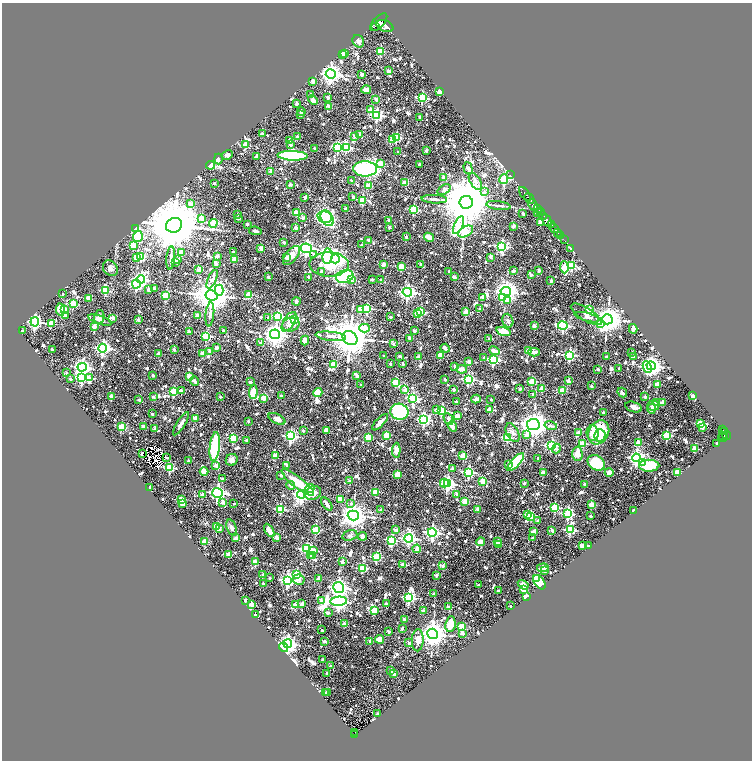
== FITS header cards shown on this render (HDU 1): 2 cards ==
NAXIS1  =                 1500
NAXIS2  =                 1516

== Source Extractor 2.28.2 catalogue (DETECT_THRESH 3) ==
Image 1500 x 1516 px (HDU 1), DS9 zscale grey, zoomed out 1/2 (1 PNG px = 2 x 2 image px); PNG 754 x 762 px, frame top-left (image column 1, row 1515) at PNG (2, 3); each listed source drawn as its Kron ellipse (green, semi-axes under 4 px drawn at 4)
Background 0.857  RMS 0.032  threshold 0.0945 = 3 sigma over >= 5 px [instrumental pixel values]
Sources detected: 1367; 132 cannot appear on this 1/2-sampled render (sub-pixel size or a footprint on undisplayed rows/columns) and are neither listed nor drawn; of the other 1235, the 500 brightest by FLUX_AUTO listed and drawn (735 fainter detections omitted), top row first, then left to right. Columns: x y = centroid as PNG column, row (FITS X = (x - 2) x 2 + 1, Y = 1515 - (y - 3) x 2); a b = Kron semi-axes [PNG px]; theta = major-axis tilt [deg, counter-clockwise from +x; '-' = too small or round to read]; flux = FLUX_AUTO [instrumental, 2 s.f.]
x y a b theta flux
379 22 11 5 46 5100
375 26 2 1 - 260
385 26 9 5 -24 5200
358 41 6 5 - 20
381 51 3 3 - 280
344 53 2 2 - 93
342 54 3 2 - 130
388 71 2 2 - 44
331 74 5 4 - 3600
362 74 2 2 - 62
313 82 3 2 - 75
366 89 5 3 - 46
440 91 3 2 - 150
311 95 2 2 - 20
328 97 2 2 - 20
422 98 3 3 - 560
376 99 2 2 - 37
313 100 5 4 - 25
297 103 2 2 - 37
329 106 4 3 - 28
371 110 3 3 - 110
301 112 4 2 - 22
301 114 2 2 - 49
377 115 4 4 - 820
420 118 2 2 - 52
262 134 2 2 - 31
360 134 2 2 - 18
297 136 2 2 - 38
355 136 2 2 - 83
396 138 3 3 - 350
392 140 3 2 - 97
290 141 2 2 - 60
246 145 3 2 - 170
291 145 3 2 - 18
338 147 4 3 - 550
346 147 4 3 - 360
314 148 2 2 - 22
426 151 2 2 - 39
398 152 2 2 - 24
227 155 6 4 29 19
292 156 15 4 -2 630
256 157 2 2 - 31
218 159 5 4 - 17
381 163 3 2 - 110
419 164 2 2 - 20
211 165 4 4 - 63
468 168 6 3 -74 45
365 169 12 7 -1 1000
271 172 2 2 - 34
510 175 2 1 - 39
444 177 3 3 - 28
504 179 5 3 - 400
351 181 2 2 - 20
475 181 9 5 -58 34
404 182 2 2 - 41
214 183 2 2 - 25
290 185 2 2 - 42
368 186 3 2 - 130
444 190 7 4 34 22
485 192 3 3 - 24
525 194 8 2 -54 1600
305 197 2 2 - 63
353 197 2 2 - 30
434 199 12 3 -4 23
529 199 5 2 - 1300
363 200 3 3 - 280
466 202 6 6 - 49000
191 204 3 2 - 47
498 205 12 3 -8 18
533 205 6 3 -64 820
537 208 3 2 - 510
345 209 2 2 - 23
413 209 3 3 - 380
297 212 3 2 - 130
537 212 4 2 - 170
540 212 4 2 - 400
237 214 2 2 - 26
523 214 3 2 - 21
542 216 5 3 - 1100
325 217 7 5 -14 500
201 218 3 3 - 120
239 218 2 2 - 20
303 218 2 2 - 50
327 218 8 6 -58 430
389 220 2 2 - 32
547 221 6 3 -61 2400
541 222 3 3 - 120
213 223 4 3 - 350
247 224 2 2 - 30
174 225 8 7 - 60000
459 225 9 4 65 380
551 225 2 2 - 480
513 226 2 2 - 47
389 227 2 2 - 18
296 228 2 2 - 57
554 228 5 2 - 1100
135 229 3 3 - 410
255 231 6 3 -10 18
466 232 8 5 30 330
558 233 2 2 - 290
560 235 3 2 - 210
138 236 6 5 - 100
406 237 2 2 - 25
429 237 5 4 - 57
369 240 2 2 - 30
564 240 3 1 - 73
284 242 2 2 - 48
361 245 2 2 - 23
133 246 3 3 - 200
501 246 4 3 - 710
261 248 2 2 - 120
306 248 6 5 - 1700
571 248 3 2 - 21
233 252 2 2 - 22
181 253 3 2 - 120
314 254 4 3 - 20
291 255 11 6 51 57
141 256 3 3 - 280
217 256 2 2 - 61
327 256 7 5 82 670
490 257 2 2 - 36
137 258 3 3 - 140
171 258 12 3 85 20
287 258 2 2 - 50
178 259 2 2 - 25
234 259 2 2 - 110
335 259 4 4 - 3200
176 262 2 2 - 48
216 264 2 2 - 42
329 264 19 12 -1 290
421 264 4 2 - 31
384 265 2 2 - 73
572 266 3 3 - 380
402 267 3 3 - 170
564 267 6 3 -86 210
110 268 8 6 -51 29
199 270 3 2 - 53
539 270 2 2 - 43
321 271 2 2 - 19
449 271 2 2 - 19
513 271 2 2 - 32
531 275 2 2 - 29
268 277 2 2 - 25
309 277 2 2 - 57
345 277 9 6 16 1000
454 277 3 3 - 24
141 279 4 4 - 1200
212 279 10 3 66 38
351 280 2 2 - 46
372 280 2 2 - 25
381 280 2 2 - 31
551 281 2 2 - 31
136 284 4 3 - 900
154 288 2 2 - 35
105 290 3 3 - 350
149 290 4 3 - 22
219 290 6 4 89 380
506 291 5 4 - 4900
407 292 5 4 - 1800
63 294 2 2 - 18
166 295 3 3 - 190
212 295 6 5 - 15000
249 295 3 3 - 180
483 297 4 3 - 27
88 298 3 2 - 97
502 298 3 3 - 120
296 301 4 2 - 24
508 301 4 3 - 96
73 304 3 3 - 310
367 308 3 3 - 330
360 309 3 3 - 81
480 309 2 2 - 35
589 309 2 2 - 100
61 310 6 4 -79 94
64 310 3 2 - 35
420 311 3 3 - 210
466 312 3 2 - 170
418 313 3 3 - 210
210 314 12 3 83 21
586 314 17 6 -32 35
197 315 2 2 - 60
65 316 3 3 - 39
278 316 3 3 - 420
99 317 7 5 79 20
268 317 2 2 - 23
390 317 2 2 - 25
587 317 12 4 -15 19
113 318 2 2 - 41
138 319 2 2 - 39
607 319 5 5 - 8500
100 320 12 4 -19 32
295 320 3 3 - 310
508 321 7 5 -72 20
35 322 4 4 - 1300
289 322 11 5 58 53
51 324 3 3 - 160
601 324 4 3 - 230
291 325 9 6 15 39
95 326 2 2 - 85
534 326 2 2 - 62
563 326 5 4 - 990
364 328 5 4 - 240
633 329 5 4 - 21
22 331 2 2 - 23
223 331 2 2 - 26
414 331 2 2 - 52
503 331 7 3 -17 140
189 332 2 2 - 37
275 334 5 5 - 5200
206 336 3 3 - 410
331 336 15 4 -6 40
350 338 8 6 -33 21000
410 338 3 2 - 24
489 339 2 2 - 26
305 341 5 4 - 68
261 343 2 2 - 36
393 344 2 2 - 23
103 348 4 4 - 1600
217 348 4 3 - 24
445 348 4 3 - 26
52 349 2 2 - 22
174 350 2 2 - 23
210 351 2 2 - 62
494 351 5 3 - 44
528 351 2 2 - 110
534 352 6 3 -2 26
632 352 2 2 - 24
202 353 4 2 - 60
159 354 2 2 - 51
440 355 2 2 - 110
569 355 3 3 - 680
383 356 2 2 - 18
400 356 2 2 - 34
419 357 2 2 - 68
484 357 3 2 - 30
606 357 2 2 - 24
633 357 2 2 - 35
493 359 3 3 - 660
468 362 2 2 - 85
403 363 2 2 - 27
333 364 3 2 - 150
390 364 2 2 - 25
455 366 3 2 - 27
651 366 4 4 - 3800
82 367 4 4 - 1900
647 367 6 4 -63 550
619 368 2 2 - 21
462 369 5 3 - 46
598 369 2 2 - 45
67 373 2 2 - 21
153 375 2 2 - 32
357 376 2 2 - 38
82 377 4 3 - 850
190 377 4 3 - 52
89 378 4 3 - 46
70 379 2 2 - 22
468 379 4 3 - 760
445 380 2 2 - 37
194 381 5 3 - 20
532 381 3 3 - 180
568 381 2 2 - 95
250 382 2 2 - 44
395 382 3 3 - 220
657 384 2 2 - 120
361 385 2 2 - 27
591 386 2 2 - 36
454 389 3 2 - 19
520 389 2 2 - 37
542 389 2 2 - 130
405 390 2 2 - 73
174 391 3 3 - 200
181 391 2 2 - 73
562 391 2 2 - 140
253 392 7 4 86 160
318 392 4 4 - 92
622 393 5 2 - 22
533 394 2 2 - 42
281 396 2 2 - 32
693 396 3 3 - 21
111 397 2 2 - 110
153 397 2 2 - 23
220 397 2 2 - 17
645 397 2 2 - 42
264 398 4 3 - 70
413 398 4 3 - 610
476 399 5 3 - 31
491 399 2 2 - 21
139 400 2 2 - 24
456 402 2 2 - 40
656 402 3 3 - 18
663 402 3 3 - 31
653 406 6 5 - 26
634 407 8 5 -16 31
652 409 5 4 - 25
436 410 2 2 - 32
441 410 3 3 - 340
489 410 2 2 - 93
399 412 9 8 - 620
603 412 2 2 - 27
152 414 2 2 - 18
457 416 2 2 - 110
195 418 3 2 - 110
277 419 9 4 -26 34
448 419 6 4 -64 18
424 420 4 4 - 800
248 421 2 2 - 23
380 422 10 3 46 40
181 424 13 3 58 27
533 424 6 5 - 6900
700 424 3 2 - 230
452 426 5 3 - 46
551 426 6 3 -14 21
121 427 3 3 - 280
143 427 2 2 - 44
702 427 3 2 - 87
155 429 3 2 - 22
722 429 4 2 - 200
326 430 3 2 - 74
303 431 2 2 - 27
578 432 3 2 - 58
599 432 12 9 60 490
724 432 3 2 - 230
513 433 10 6 -63 27
592 433 8 6 -86 86
386 435 3 2 - 170
526 435 3 3 - 58
600 435 6 5 - 110
667 435 3 3 - 390
727 435 4 2 - 530
291 436 4 4 - 970
722 436 3 2 - 190
368 437 3 3 - 210
723 437 5 3 - 510
233 438 3 3 - 210
507 438 4 3 - 350
246 440 2 2 - 24
639 442 3 2 - 120
717 443 3 2 - 33
583 444 3 3 - 170
551 446 3 3 - 760
215 447 14 5 83 610
695 448 3 2 - 130
556 449 5 3 - 24
396 450 7 4 87 50
142 454 2 2 - 71
577 454 7 5 -87 58
275 455 2 2 - 86
463 456 3 2 - 170
167 458 2 2 - 20
538 458 2 2 - 17
636 458 4 4 - 1600
232 460 6 5 - 32
189 461 2 2 - 39
516 462 11 4 47 390
596 463 9 7 -35 260
642 463 3 3 - 110
216 465 2 2 - 67
286 465 2 2 - 31
509 465 2 2 - 41
649 466 10 6 1 270
170 468 3 3 - 400
452 469 2 2 - 33
204 471 4 3 - 70
469 472 4 3 - 720
609 472 4 4 - 46
677 472 2 2 - 150
543 473 2 2 - 95
397 474 2 2 - 110
281 475 2 2 - 52
222 479 2 2 - 43
349 481 2 2 - 49
483 481 3 2 - 180
298 482 20 5 -38 150
444 483 4 4 - 150
524 483 2 2 - 33
448 484 4 3 - 1400
584 484 2 2 - 23
291 485 4 3 - 26
150 488 3 2 - 28
310 489 5 4 - 33
375 492 3 2 - 170
217 493 5 5 - 1600
313 493 8 6 23 82
301 494 4 4 - 1900
457 494 2 2 - 60
202 495 2 2 - 70
182 499 3 2 - 150
340 499 4 3 - 130
465 501 3 2 - 160
223 502 2 2 - 34
182 503 2 2 - 74
351 503 3 2 - 19
234 504 2 2 - 21
327 504 7 3 -54 28
591 504 2 2 - 120
555 507 3 3 - 390
280 509 3 3 - 370
478 509 2 2 - 83
381 510 2 2 - 47
634 510 2 2 - 43
528 514 4 3 - 190
568 514 4 4 - 670
353 515 5 5 - 6600
590 516 2 2 - 37
531 517 3 3 - 240
538 520 2 2 - 19
217 527 3 3 - 180
231 528 8 5 -71 22
219 529 3 2 - 59
269 530 7 3 -59 59
316 530 3 3 - 240
396 530 2 2 - 47
570 530 3 3 - 420
552 531 2 2 - 63
432 532 4 4 - 1400
534 532 3 2 - 79
350 535 7 5 17 18
362 536 4 4 - 19
277 537 2 2 - 77
236 538 3 2 - 90
409 538 4 4 - 1400
532 538 2 2 - 41
392 540 4 3 - 400
205 542 2 2 - 170
480 542 4 4 - 28
497 542 2 2 - 27
498 544 2 2 - 66
582 546 3 2 - 62
588 546 2 2 - 20
307 549 4 4 - 730
417 549 4 3 - 38
314 550 3 3 - 32
228 554 3 2 - 73
313 555 3 2 - 130
310 556 2 2 - 36
376 557 3 3 - 390
255 562 2 2 - 130
342 562 2 2 - 60
402 564 2 2 - 38
443 566 2 2 - 52
362 568 3 3 - 360
543 568 6 3 7 43
545 571 2 2 - 24
297 574 3 3 - 290
263 575 3 2 - 63
436 575 2 2 - 43
270 578 2 2 - 22
318 578 2 2 - 66
537 579 3 3 - 55
287 580 4 4 - 1200
299 580 6 5 - 49
539 582 8 5 -54 240
263 584 2 2 - 43
478 585 2 2 - 23
523 585 6 4 -35 35
339 588 5 5 - 2600
523 589 2 2 - 140
498 591 2 2 - 23
433 594 2 2 - 34
526 597 3 2 - 110
409 598 4 4 - 820
245 600 2 2 - 28
321 601 3 2 - 18
339 601 8 4 5 2700
302 604 3 2 - 40
386 604 2 2 - 23
251 605 3 2 - 56
295 605 2 2 - 110
510 606 2 2 - 23
449 607 2 2 - 92
374 610 3 3 - 230
423 611 2 2 - 48
328 613 2 2 - 26
255 615 3 2 - 18
404 619 3 2 - 35
344 624 2 2 - 55
450 624 8 5 81 96
462 626 3 3 - 180
402 628 2 2 - 37
322 630 2 2 - 18
389 632 2 2 - 25
462 633 2 2 - 55
433 634 5 5 - 6500
380 639 4 4 - 51
418 640 11 6 87 47
324 641 2 2 - 42
370 641 2 2 - 57
409 643 2 2 - 28
288 644 4 4 - 2400
284 647 5 3 - 310
323 660 2 2 - 60
331 666 2 2 - 49
391 671 3 2 - 75
327 673 2 2 - 21
394 674 2 2 - 31
328 692 2 2 - 21
326 693 2 2 - 32
378 713 2 2 - 29
355 732 2 1 - 27
355 734 4 2 - 140
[735 fainter detections neither listed nor drawn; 132 sub-pixel or undisplayed-footprint detections neither listed nor drawn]